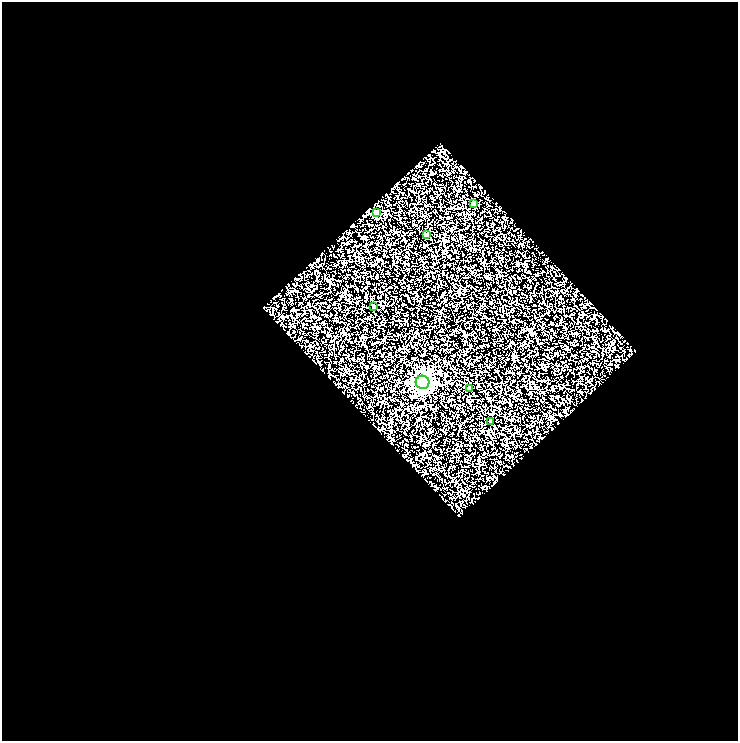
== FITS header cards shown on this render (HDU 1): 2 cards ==
NAXIS1  =                  736
NAXIS2  =                  739

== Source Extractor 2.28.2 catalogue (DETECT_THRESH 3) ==
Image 736 x 739 px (HDU 1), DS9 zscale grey, 1 PNG px = 1 image px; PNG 740 x 743 px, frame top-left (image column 1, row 739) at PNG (2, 2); each listed source drawn as its Kron ellipse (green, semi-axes under 4 px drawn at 4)
Background 0.278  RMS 0.33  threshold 1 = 3 sigma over >= 5 px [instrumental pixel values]
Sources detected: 7; all 7 listed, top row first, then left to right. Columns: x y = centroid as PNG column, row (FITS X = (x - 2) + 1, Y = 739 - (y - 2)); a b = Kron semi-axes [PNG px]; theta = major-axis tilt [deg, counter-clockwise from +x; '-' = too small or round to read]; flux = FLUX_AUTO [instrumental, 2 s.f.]
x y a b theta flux
473 204 3 3 - 36
376 213 4 4 - 280
426 235 4 3 - 90
374 306 3 3 - 37
422 382 7 6 - 8400
469 388 3 3 - 42
490 421 3 3 - 98